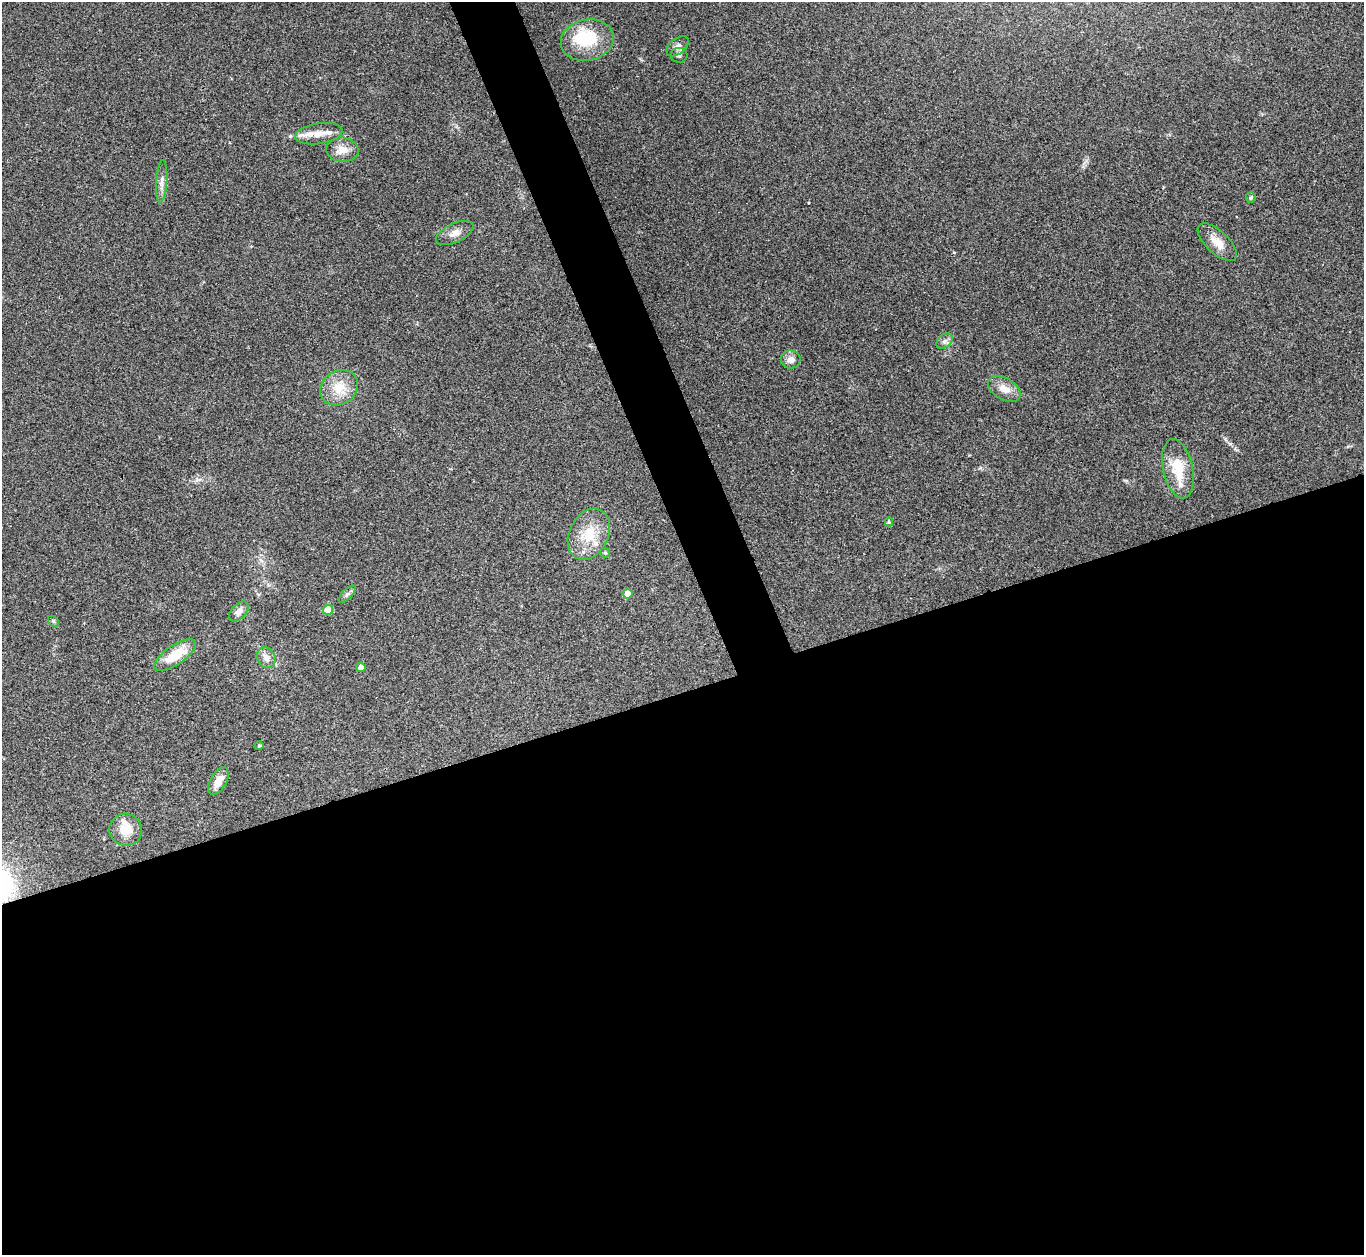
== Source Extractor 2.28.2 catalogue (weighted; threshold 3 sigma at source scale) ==
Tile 15 of 4 x 4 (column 3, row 4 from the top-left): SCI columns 2729-4090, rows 280-1532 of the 5455 x 5442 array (HDU 1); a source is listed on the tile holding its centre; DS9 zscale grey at full resolution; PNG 1366 x 1257 px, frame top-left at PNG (2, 2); each listed source drawn as its Kron ellipse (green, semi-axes under 4 px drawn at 4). Shown black and unused: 48% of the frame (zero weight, under 3 of 4 exposures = <1% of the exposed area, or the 3 px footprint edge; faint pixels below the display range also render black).
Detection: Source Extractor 2.28.2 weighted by HDU 2 'WHT'; one run over the whole footprint, this tile lists its part. Background 0.112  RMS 0.0058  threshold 0.0263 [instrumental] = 3 sigma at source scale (4.5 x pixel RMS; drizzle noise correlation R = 1.50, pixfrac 1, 0.05/0.05 arcsec/px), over >= 5 px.
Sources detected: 31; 1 inside a brighter object's white glare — neither listed nor drawn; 2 inside a brighter listed object's ellipse — not listed separately; the other 28 listed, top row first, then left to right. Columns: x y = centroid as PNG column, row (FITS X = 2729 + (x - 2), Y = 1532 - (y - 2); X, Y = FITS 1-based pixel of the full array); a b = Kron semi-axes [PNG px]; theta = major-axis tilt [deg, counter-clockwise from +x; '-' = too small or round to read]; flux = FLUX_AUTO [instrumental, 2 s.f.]
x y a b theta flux
587 40 27 20 12 26
678 46 13 7 39 2.8
679 55 8 7 - 1.8
319 134 24 10 9 8.1
342 150 16 12 -6 6.4
162 181 21 5 86 3.5
1251 197 5 5 - 1.1
455 233 20 9 25 5
1217 242 24 11 -43 7.9
944 341 9 6 42 2.2
791 359 10 9 - 3.7
339 388 20 16 32 12
1004 389 18 10 -30 6.2
1178 469 30 15 -78 18
889 522 4 4 - 0.69
589 534 27 19 64 17
605 553 5 4 - 0.79
347 594 11 5 45 1.6
628 594 5 5 - 6.9
328 610 5 5 - 13
239 611 12 7 46 3.5
53 621 6 4 -45 0.8
175 655 24 9 34 17
266 658 11 9 -63 4.1
361 667 4 4 - 3.5
259 746 4 3 - 0.76
218 781 15 8 61 7
126 830 16 16 - 9